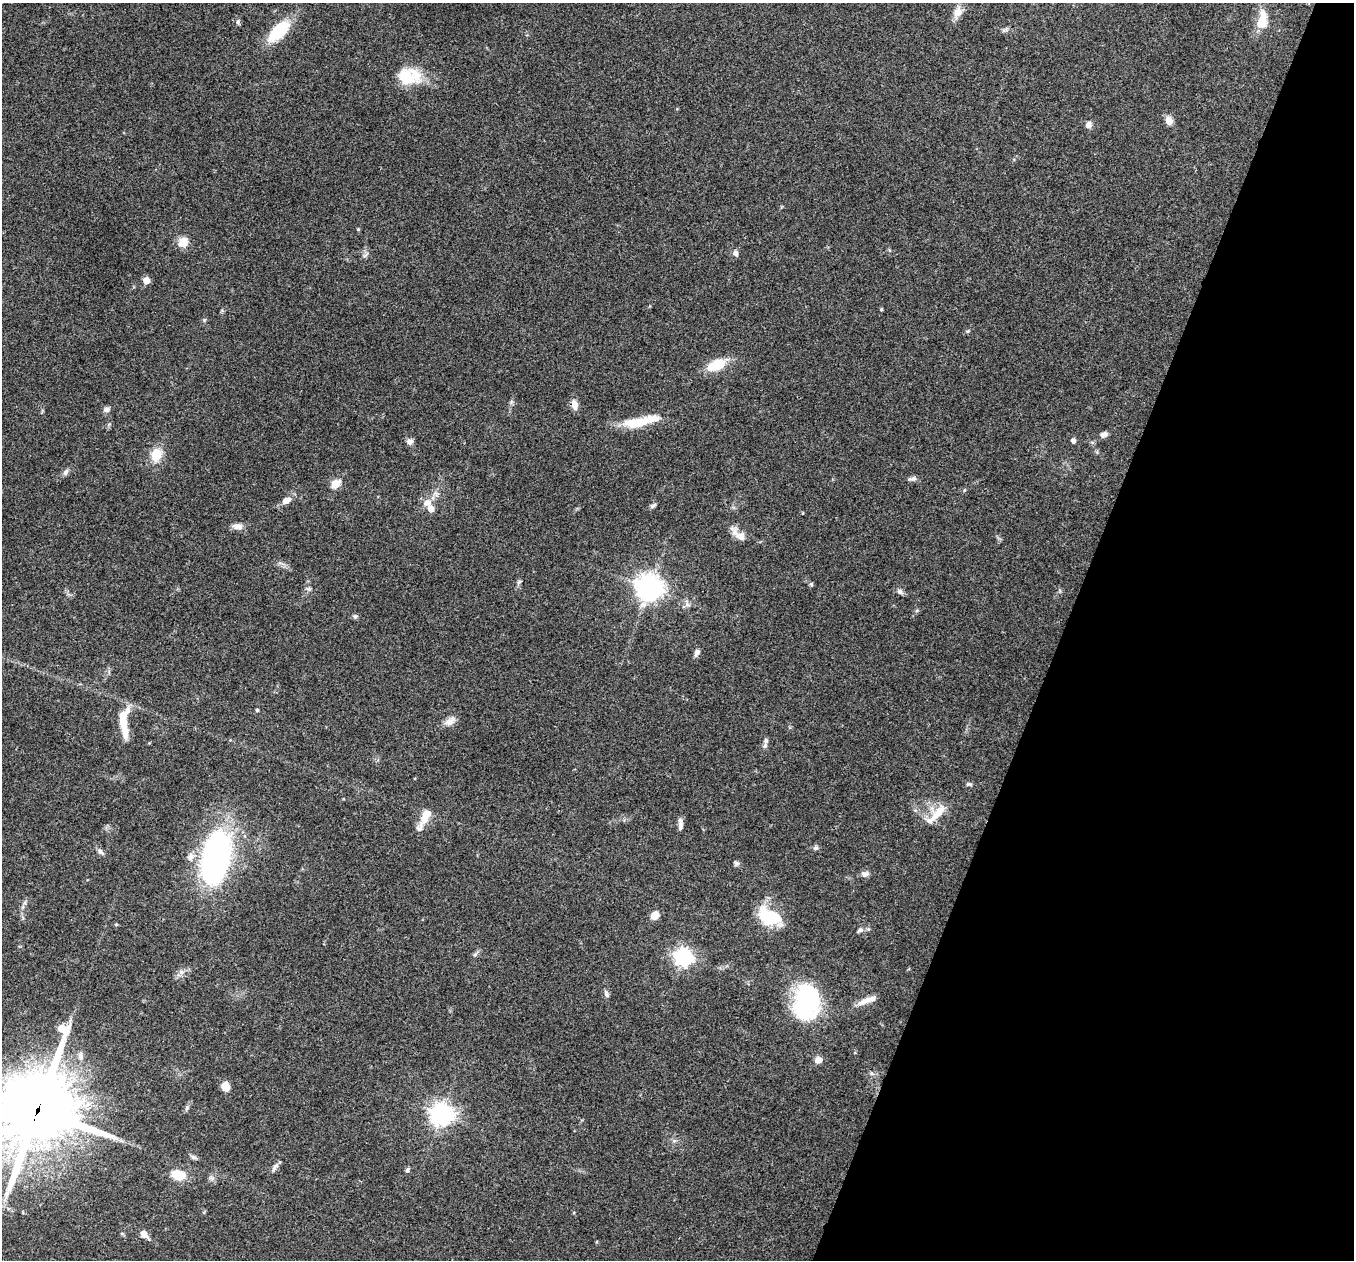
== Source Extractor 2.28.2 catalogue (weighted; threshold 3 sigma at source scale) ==
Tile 8 of 4 x 4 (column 4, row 2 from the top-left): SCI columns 4061-5412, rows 2651-3908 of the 5418 x 5431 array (HDU 1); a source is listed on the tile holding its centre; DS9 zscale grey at full resolution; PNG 1356 x 1262 px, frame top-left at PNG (2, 3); no overlay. Shown black and unused: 21% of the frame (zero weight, under 3 of 4 exposures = <1% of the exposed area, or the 3 px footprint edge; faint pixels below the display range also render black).
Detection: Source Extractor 2.28.2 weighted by HDU 2 'WHT'; one run over the whole footprint, this tile lists its part. Background 0.079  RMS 0.0058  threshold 0.0261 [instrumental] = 3 sigma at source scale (4.5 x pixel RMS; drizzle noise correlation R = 1.50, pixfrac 1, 0.05/0.05 arcsec/px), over >= 5 px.
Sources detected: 80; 6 inside a brighter listed object's ellipse — not listed separately; the other 74 listed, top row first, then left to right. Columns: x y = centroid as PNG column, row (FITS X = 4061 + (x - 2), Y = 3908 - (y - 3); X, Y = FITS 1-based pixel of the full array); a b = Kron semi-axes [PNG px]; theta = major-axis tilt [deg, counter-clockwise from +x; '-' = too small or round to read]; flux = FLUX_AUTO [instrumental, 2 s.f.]
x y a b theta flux
958 12 14 10 64 5.3
1262 20 22 10 81 11
238 22 7 5 89 1.2
279 31 25 12 43 27
406 77 23 19 -41 18
1169 120 9 8 - 4.8
1088 125 7 6 - 3.3
358 229 4 4 - 0.6
183 242 13 11 44 6.8
735 253 8 6 -69 2
146 280 5 5 - 7.8
881 309 4 3 - 0.64
968 331 5 4 - 0.72
716 365 24 12 21 14
575 405 12 7 -81 4.2
107 409 9 6 26 1.9
639 423 30 15 8 13
1104 435 8 6 15 2.5
1073 441 5 4 - 2.5
410 442 8 6 15 2.3
156 455 14 11 70 10
66 472 10 6 61 1.6
913 479 11 6 12 1.9
335 484 6 6 - 11
286 500 12 8 28 4.1
427 502 13 9 27 4.8
653 505 8 5 31 1.4
431 509 6 5 - 5.9
237 526 14 8 -7 3.5
735 533 18 8 -61 4.2
519 582 6 5 - 1
811 584 6 4 72 0.86
649 588 8 8 - 650
308 589 8 5 -19 1.2
900 591 8 6 -33 1.7
687 604 7 6 - 1.8
355 616 7 6 - 1.1
697 652 10 6 57 1.9
257 710 4 4 - 0.78
123 721 33 10 86 13
450 721 16 9 35 4
766 741 7 6 - 1.9
969 784 9 5 -1 1.2
936 814 37 9 44 9.9
426 816 20 10 62 7.5
680 825 12 6 -87 2.5
816 848 8 5 2 1.3
101 852 11 6 -50 1.9
190 857 11 8 71 3.1
216 857 49 24 79 170
736 863 8 6 -25 1.3
865 874 10 7 4 2.5
655 915 9 7 49 5.1
769 917 23 15 -24 29
116 924 4 4 - 0.77
860 930 8 6 23 1.6
475 954 7 5 44 1.2
683 957 7 7 - 230
181 972 8 5 -6 1.9
606 994 9 5 -69 1.6
807 1001 26 19 69 100
865 1001 22 8 25 5.9
80 1056 10 7 90 2.4
818 1060 8 7 - 3.4
225 1086 8 7 - 6.3
187 1108 9 5 70 1.3
38 1110 33 27 70 4300
441 1115 8 8 - 400
194 1157 8 5 -20 1.4
275 1167 13 5 56 2.1
407 1170 6 5 - 1.2
178 1175 12 8 -13 14
211 1178 9 5 -26 1.6
144 1234 11 7 -53 3.7
Overlapping masked pixels (flux is a lower limit): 1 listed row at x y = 38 1110
Isophote crosses this tile's border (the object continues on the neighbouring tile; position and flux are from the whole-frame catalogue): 1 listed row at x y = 38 1110